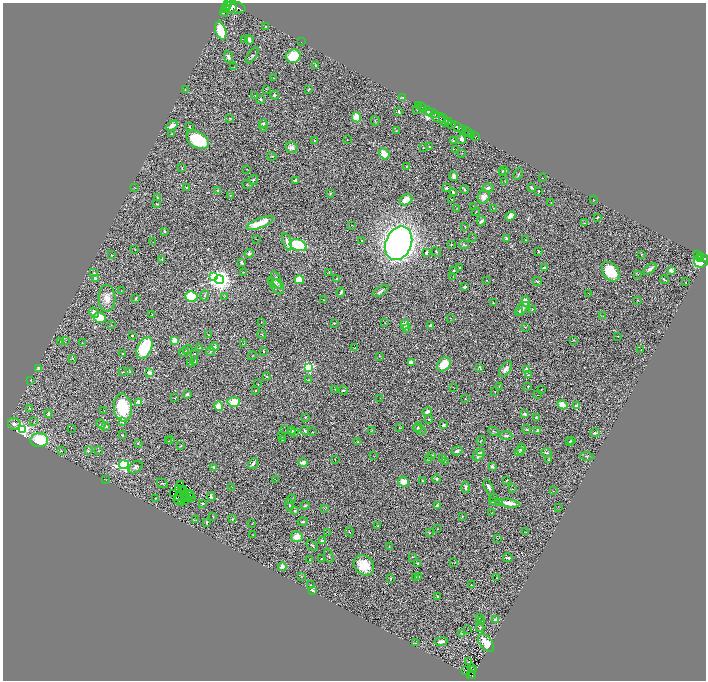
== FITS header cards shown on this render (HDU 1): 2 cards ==
NAXIS1  =                 1407
NAXIS2  =                 1356

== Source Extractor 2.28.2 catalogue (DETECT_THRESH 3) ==
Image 1407 x 1356 px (HDU 1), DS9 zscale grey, zoomed out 1/2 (1 PNG px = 2 x 2 image px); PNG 708 x 682 px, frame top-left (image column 2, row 1355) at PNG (3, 3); each listed source drawn as its Kron ellipse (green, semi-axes under 4 px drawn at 4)
Background 0.64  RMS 0.053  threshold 0.159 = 3 sigma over >= 5 px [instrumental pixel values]
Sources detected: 469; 70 cannot appear on this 1/2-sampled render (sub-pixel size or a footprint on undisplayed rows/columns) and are neither listed nor drawn; the other 399 listed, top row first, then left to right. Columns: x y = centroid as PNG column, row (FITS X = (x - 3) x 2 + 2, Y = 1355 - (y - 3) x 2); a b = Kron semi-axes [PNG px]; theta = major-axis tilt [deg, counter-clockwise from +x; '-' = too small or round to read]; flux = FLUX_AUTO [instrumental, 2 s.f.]
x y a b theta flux
227 5 8 3 62 2800
235 7 10 6 -10 3000
225 8 3 2 - 810
231 8 6 3 25 970
224 13 4 2 - 320
266 27 3 3 - 9.4
221 31 9 5 -72 340
245 39 2 2 - 6.6
249 40 5 3 - 38
301 42 2 1 - 5.3
252 55 9 3 56 13
293 56 7 6 - 410
228 57 6 3 -67 33
315 65 2 1 - 4.9
234 67 3 2 - 4.5
273 78 3 2 - 4.2
185 89 2 2 - 4.5
267 89 3 2 - 4.5
309 89 3 2 - 9
255 95 2 1 - 2.9
274 95 5 4 - 14
402 97 3 2 - 5.8
261 99 2 2 - 24
419 105 2 1 - 29
421 107 2 1 - 30
422 108 2 1 - 39
416 110 2 1 - 3.2
399 111 4 2 - 13
428 111 5 4 - 2100
432 113 6 2 -24 1500
356 117 5 4 - 280
230 118 4 3 - 9.9
439 118 6 3 -30 540
444 120 7 2 -64 380
375 121 5 3 - 8.5
448 121 3 2 - 210
263 123 3 3 - 12
451 124 4 3 - 450
172 126 6 4 33 59
263 126 6 3 -86 12
189 127 3 2 - 8.1
457 127 7 3 -37 1500
463 130 3 2 - 500
396 131 3 2 - 6.7
467 132 4 2 - 650
171 134 3 2 - 6.5
471 135 3 2 - 120
476 136 2 1 - 330
347 139 2 1 - 3.4
462 139 5 3 - 34
198 140 12 8 -29 610
314 140 3 2 - 8
453 141 2 2 - 8.9
292 147 6 5 - 45
429 147 2 2 - 16
424 148 3 1 - 6.1
456 149 2 1 - 2.8
462 153 2 1 - 2.7
384 154 6 4 -48 120
272 156 4 2 - 6.1
406 167 2 2 - 6.5
182 168 3 2 - 7.3
247 169 3 2 - 3.3
504 171 5 2 - 12
502 172 4 2 - 7.5
518 174 6 3 63 12
454 176 5 4 - 30
542 178 2 1 - 2
253 180 5 3 - 12
296 180 4 2 - 22
505 182 2 2 - 4.9
247 185 5 2 - 7.9
135 188 3 1 - 3.6
186 188 3 2 - 8.8
446 188 3 2 - 40
488 188 5 4 - 24
532 188 4 2 - 12
464 189 4 2 - 13
218 191 4 2 - 8.3
538 191 2 1 - 4.8
453 192 3 3 - 28
330 193 3 3 - 11
230 195 3 2 - 8.8
484 197 7 5 61 74
157 198 3 2 - 9.3
406 200 7 5 34 120
452 200 3 2 - 3
594 200 2 1 - 4
551 202 2 1 - 2.6
157 204 3 2 - 8.7
473 206 2 1 - 3.7
456 208 2 1 - 2.8
494 208 3 2 - 4.2
476 212 4 2 - 7.5
510 216 5 3 - 75
597 217 3 1 - 6.7
481 221 5 2 - 29
260 223 14 4 21 260
585 223 2 2 - 3.4
352 225 2 1 - 3
465 226 3 2 - 4.6
164 231 2 2 - 22
472 237 2 2 - 2.9
507 238 4 3 - 23
256 239 2 1 - 3.1
362 240 2 2 - 8.5
526 240 2 2 - 4.9
153 242 2 2 - 4.3
287 242 9 3 -69 51
399 243 17 13 66 7300
451 244 2 2 - 4.2
298 245 8 5 -20 830
464 245 5 3 - 14
135 249 2 1 - 5.5
436 252 5 2 - 11
539 252 4 2 - 8.2
249 253 5 4 - 23
426 253 3 3 - 18
641 254 3 2 - 6.5
111 255 2 1 - 4.6
698 255 4 3 - 160
701 256 2 2 - 260
700 258 2 1 - 170
162 259 3 2 - 7.5
705 259 3 2 - 360
701 261 7 6 - 1400
241 262 4 3 - 16
460 268 2 2 - 12
544 268 2 2 - 68
650 269 7 3 39 28
453 270 3 2 - 12
671 270 3 3 - 56
244 272 2 2 - 5.1
329 272 3 2 - 4.1
611 272 11 7 -55 400
94 273 3 3 - 15
638 274 2 1 - 2.5
213 277 4 3 - 170
453 277 3 2 - 3.3
95 278 4 3 - 35
337 279 2 2 - 46
219 280 4 4 - 9600
276 280 9 4 -67 47
299 280 4 4 - 270
486 280 2 1 - 4.4
664 280 4 2 - 13
537 281 5 3 - 16
686 282 2 1 - 3.2
275 283 8 4 -28 28
277 287 8 6 -60 36
465 287 2 2 - 21
121 291 2 2 - 4
381 291 9 3 32 25
341 292 5 2 - 21
588 293 2 1 - 2.8
204 296 5 3 - 14
192 297 6 5 - 520
224 297 3 2 - 4.9
107 298 13 8 -88 110
136 298 3 2 - 20
324 300 3 2 - 7.4
637 300 3 3 - 8.6
525 301 5 4 - 74
493 303 2 2 - 10
522 309 9 4 46 41
532 309 3 3 - 7.7
520 311 4 3 - 12
94 312 5 4 - 34
152 315 2 1 - 5.5
603 316 3 2 - 4.5
100 318 6 5 - 210
451 318 2 2 - 7.5
261 322 2 1 - 3.6
334 323 3 2 - 6.6
385 323 2 2 - 3.3
111 325 3 2 - 3.5
405 325 5 4 - 63
430 325 3 2 - 29
525 327 3 1 - 3.8
406 328 2 2 - 8.9
262 334 5 2 - 5.9
132 335 2 2 - 21
208 335 3 2 - 4.6
617 336 3 1 - 3
66 340 2 1 - 3.1
573 340 3 2 - 5.3
175 341 3 2 - 370
60 342 2 2 - 3.3
82 343 2 2 - 3.5
243 343 4 2 - 5.7
200 347 3 2 - 4.4
214 347 4 3 - 48
145 348 11 7 63 600
355 348 3 2 - 4.2
188 350 5 2 - 11
641 350 2 2 - 3.4
210 351 4 3 - 15
263 352 2 1 - 6.1
184 353 5 3 - 13
123 354 2 2 - 11
194 354 2 2 - 6
252 356 4 2 - 3.7
379 356 3 3 - 5.5
73 359 2 2 - 4.9
195 362 3 2 - 9.3
411 362 4 3 - 44
191 364 2 1 - 3.7
444 364 8 6 46 240
480 367 3 2 - 9.4
38 368 4 4 - 27
308 368 3 3 - 960
505 369 9 5 55 44
526 370 2 2 - 130
130 371 3 3 - 5.5
123 372 3 2 - 4.8
149 373 2 2 - 110
528 375 4 2 - 7.4
266 376 4 2 - 7.9
30 380 2 2 - 4.9
309 380 4 3 - 8.3
258 384 2 2 - 3.9
499 386 2 2 - 3.9
528 386 3 2 - 8.4
453 387 3 1 - 3.3
335 389 2 1 - 3.5
256 390 2 2 - 10
343 390 4 2 - 10
541 390 2 2 - 4
495 392 2 2 - 3.5
187 394 3 2 - 21
537 395 2 1 - 3.2
175 398 2 2 - 3.1
380 398 2 1 - 2.4
465 399 2 2 - 4.3
139 402 3 2 - 220
234 402 6 5 - 170
562 405 5 3 - 160
219 406 5 3 - 110
577 406 3 3 - 80
29 408 3 3 - 10
123 408 14 9 -84 510
104 410 2 1 - 2.5
427 412 5 3 - 30
48 414 4 3 - 23
525 414 4 3 - 21
305 417 4 3 - 8.3
536 418 3 3 - 18
429 419 4 3 - 10
34 422 3 3 - 7.6
123 422 3 3 - 11
14 424 6 5 - 36
101 424 5 3 - 12
443 425 3 2 - 25
106 426 4 3 - 11
418 427 5 2 - 18
72 428 4 1 - 3.6
400 428 3 2 - 4.8
23 429 4 4 - 1900
285 429 2 1 - 2.3
527 429 4 4 - 11
372 430 3 2 - 3.7
419 430 6 3 -30 14
292 431 4 3 - 18
305 431 4 2 - 9.9
493 431 5 3 - 11
538 431 4 3 - 32
295 432 4 2 - 7.1
312 432 3 3 - 6.3
595 433 5 3 - 20
122 435 2 2 - 8.7
281 436 3 2 - 12
506 436 6 3 -4 20
170 439 2 1 - 3.8
283 439 3 2 - 4.5
39 440 9 7 4 430
572 440 3 2 - 7.4
168 441 2 2 - 4
481 441 5 2 - 6
358 442 2 2 - 12
570 442 4 2 - 14
138 443 3 2 - 9.2
181 445 3 2 - 7.8
521 449 6 4 73 20
61 451 3 3 - 11
88 451 3 3 - 8.8
99 451 2 1 - 4.2
457 451 5 3 - 29
519 452 5 3 - 12
480 453 3 3 - 14
546 453 6 2 -14 13
432 455 4 3 - 7.8
479 455 6 5 - 50
374 456 2 1 - 2.5
587 456 7 3 -8 12
429 459 3 2 - 6.8
443 459 4 3 - 12
335 460 2 1 - 2.3
549 460 3 2 - 6.6
303 462 5 3 - 50
445 462 2 2 - 3.6
253 464 6 2 53 35
124 465 5 4 - 2300
492 466 3 3 - 29
136 467 8 5 37 34
214 467 3 2 - 21
437 479 4 3 - 20
106 480 2 1 - 2.4
276 480 3 2 - 3.2
423 481 3 2 - 16
506 481 4 2 - 7.2
403 482 5 5 - 99
162 483 6 3 -27 8.8
180 485 2 1 - 1.7
232 487 2 1 - 2.4
466 487 5 3 - 24
489 487 8 3 -65 42
178 488 2 1 - 2.3
183 489 2 1 - 4
512 489 2 2 - 3.2
181 490 2 1 - 2.9
553 491 2 1 - 3.4
173 493 2 1 - 4.9
190 493 3 1 - 2
185 495 2 1 - 1.6
178 496 2 1 - 1.7
186 496 2 1 - 3
189 496 2 1 - 3.9
211 497 4 3 - 18
494 497 2 1 - 3.6
155 498 2 2 - 3.4
186 498 2 1 - 2
191 498 2 1 - 18
291 499 5 2 - 11
177 500 3 2 - 3.5
186 501 2 1 - 2.1
493 502 2 2 - 9.6
500 502 2 2 - 7
182 503 3 1 - 5.1
509 503 10 3 -11 93
202 504 3 2 - 8.8
289 505 6 2 -90 11
305 505 4 2 - 12
437 505 4 3 - 18
559 507 2 1 - 2.4
325 509 4 3 - 7.6
295 511 4 3 - 14
492 513 3 1 - 4.3
462 516 2 2 - 12
213 517 3 2 - 5.6
232 519 4 3 - 8.1
196 520 3 2 - 6
206 522 4 3 - 11
303 522 5 3 - 16
252 523 3 2 - 4.1
378 526 2 2 - 10
438 529 2 2 - 4.4
349 532 5 1 - 4.7
526 532 3 2 - 4.8
327 533 3 1 - 2.9
429 533 2 2 - 4.3
253 535 2 1 - 3.4
297 537 6 5 - 140
497 538 3 1 - 3.5
322 541 2 2 - 110
312 545 6 3 -38 13
389 546 3 2 - 3.6
329 556 7 4 -71 15
412 557 3 2 - 6.2
322 558 2 2 - 6.5
508 558 5 3 - 20
310 560 4 2 - 6.1
454 563 2 2 - 3.2
418 564 3 2 - 20
364 565 11 9 -44 220
282 567 4 3 - 77
301 576 3 2 - 4.8
416 577 2 2 - 5.8
418 577 3 2 - 16
390 578 3 2 - 5.9
497 578 2 2 - 2.9
310 585 2 2 - 4.8
471 585 2 2 - 14
313 591 4 3 - 21
437 596 2 2 - 17
479 617 2 1 - 3.5
496 619 2 2 - 180
481 621 4 3 - 15
480 628 4 3 - 13
468 630 3 2 - 3.5
462 633 3 1 - 4
441 641 7 4 9 40
415 643 3 2 - 6.7
486 643 10 6 -52 160
468 662 2 1 - 2.7
471 667 2 1 - 3.6
474 669 2 1 - 1.8
465 670 2 1 - 3.1
470 675 2 1 - 15
472 675 2 2 - 22
At the frame edge (FLAGS 8, measured only in part): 1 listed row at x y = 705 259
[70 sub-pixel or undisplayed-footprint detections neither listed nor drawn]